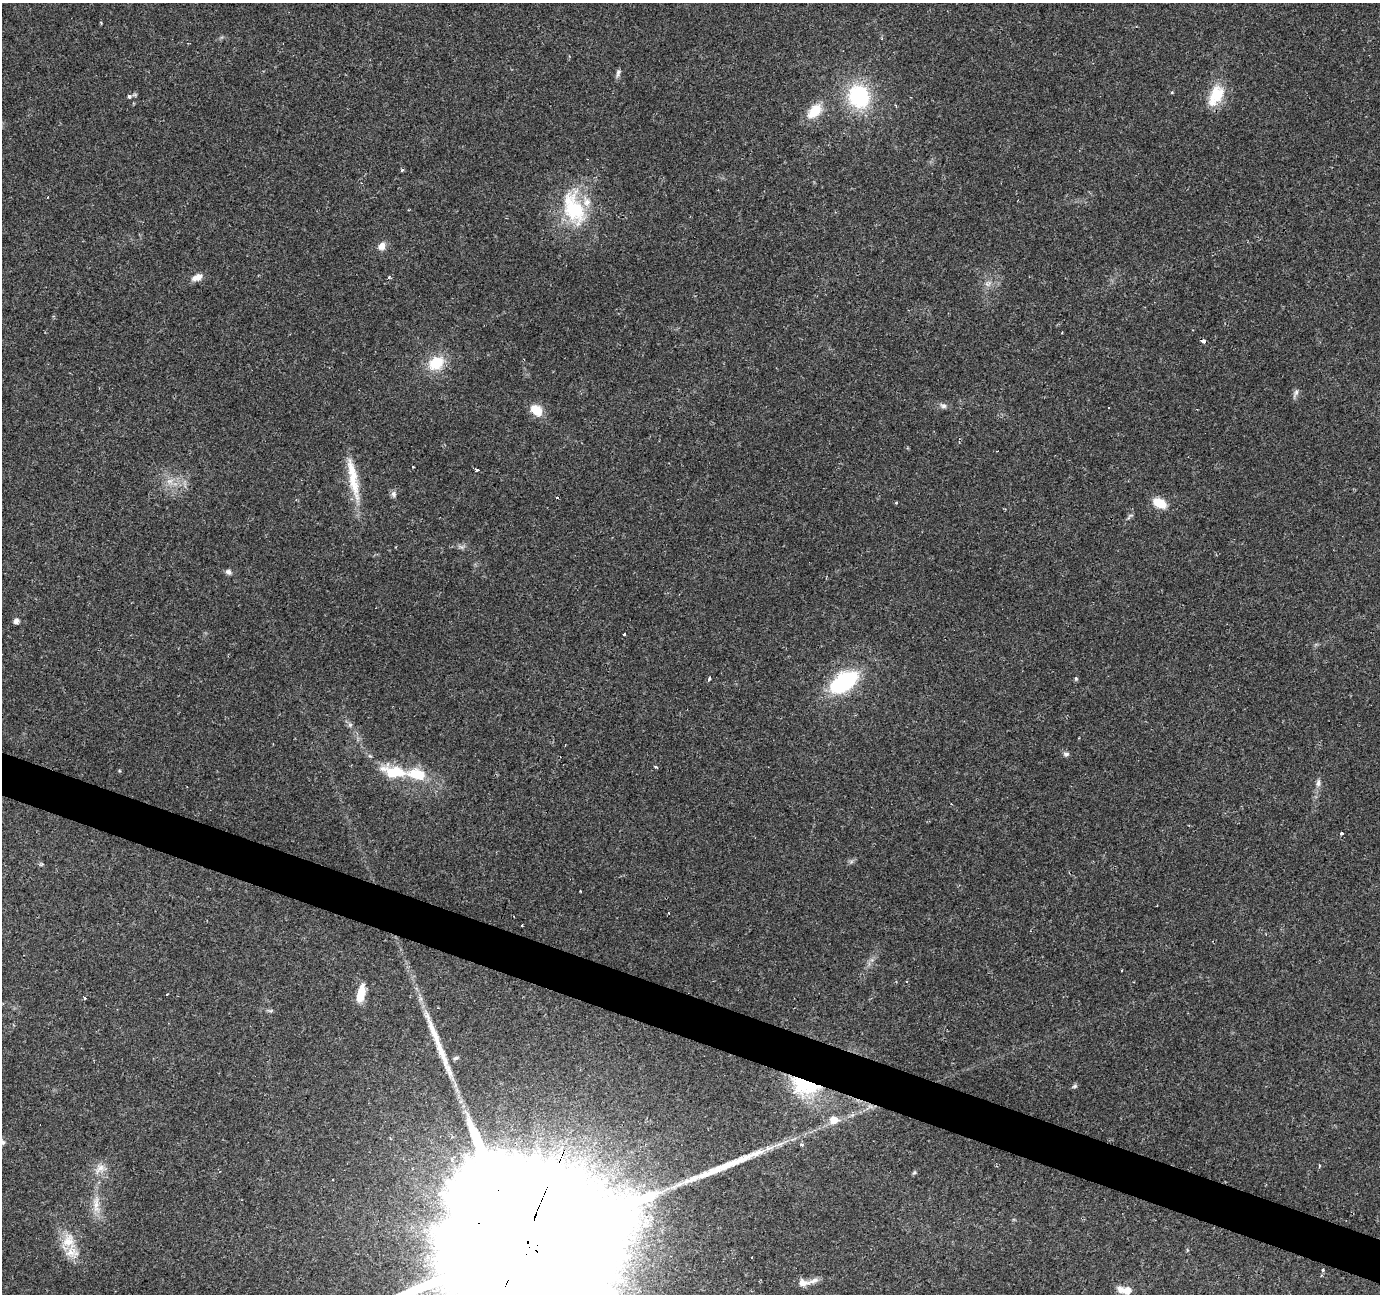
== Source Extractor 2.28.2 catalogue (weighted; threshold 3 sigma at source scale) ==
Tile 6 of 4 x 4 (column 2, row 2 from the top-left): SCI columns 1379-2756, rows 2795-4086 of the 5516 x 5652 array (HDU 1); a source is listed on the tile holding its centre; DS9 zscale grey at full resolution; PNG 1382 x 1296 px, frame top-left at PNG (2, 3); no overlay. Shown black and unused: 3% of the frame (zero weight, under 2 of 3 exposures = <1% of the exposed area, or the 3 px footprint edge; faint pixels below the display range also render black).
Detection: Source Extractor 2.28.2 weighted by HDU 2 'WHT'; one run over the whole footprint, this tile lists its part. Background 0.0606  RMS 0.0045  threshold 0.0203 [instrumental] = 3 sigma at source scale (4.5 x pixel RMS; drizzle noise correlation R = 1.50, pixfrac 1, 0.0396/0.0396 arcsec/px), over >= 5 px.
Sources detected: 74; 1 inside a brighter object's white glare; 6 cosmic-ray / hot-pixel residue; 2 long thin detections or spike segments (spike, bleed or trail) — not listed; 5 inside a brighter listed object's ellipse — not listed separately; the other 60 listed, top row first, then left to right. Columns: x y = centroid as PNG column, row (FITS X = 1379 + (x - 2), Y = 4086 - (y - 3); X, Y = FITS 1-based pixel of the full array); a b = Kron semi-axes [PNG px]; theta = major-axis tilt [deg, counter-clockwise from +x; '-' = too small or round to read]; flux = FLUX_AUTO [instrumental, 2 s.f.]
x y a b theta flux
618 73 11 5 80 1.4
1172 92 5 3 - 0.45
1216 95 27 15 63 14
129 96 6 5 - 1.2
859 96 21 18 -59 42
814 111 22 13 46 10
402 170 5 4 - 0.62
47 197 3 2 - 0.53
574 209 50 27 -69 34
382 246 9 8 - 3.5
197 277 13 8 25 3.6
988 284 10 7 21 2
1203 341 4 4 - 1.9
436 363 19 15 33 14
1296 393 15 5 69 1.5
943 405 9 6 -32 1.5
1109 408 3 3 - 1.8
536 410 14 10 -41 8.2
413 467 3 3 - 1
476 470 3 3 - 5.2
353 479 63 10 -79 15
170 481 10 7 14 2.9
394 494 9 7 -86 1.4
557 498 3 3 - 1.3
1160 503 18 11 -24 6.9
1130 516 11 5 42 1
228 572 9 6 -30 1.4
16 621 5 5 - 2.2
624 634 3 3 - 2.3
709 679 4 3 - 2.3
1076 679 5 5 - 0.66
844 682 22 13 34 57
350 725 6 6 - 1
1066 754 8 6 -16 1.3
370 756 6 4 -18 0.63
656 767 5 4 - 0.57
394 772 35 15 -12 17
1318 783 11 7 89 1.9
1342 833 3 3 - 1.1
41 864 6 4 19 0.55
580 891 3 2 - 0.34
668 913 3 3 - 0.37
167 994 3 3 - 0.46
361 994 20 8 78 8.3
85 998 3 3 - 1.4
270 1011 6 4 17 0.75
456 1058 8 4 25 0.91
804 1086 40 23 -20 32
1075 1086 8 5 27 0.85
834 1120 12 10 -4 5
2 1142 7 7 - 1.3
1319 1166 4 2 - 0.58
100 1168 16 13 42 4.8
914 1173 6 4 61 0.64
96 1204 25 8 86 6
69 1241 21 18 80 10
518 1253 80 38 65 65000
1323 1270 3 3 - 0.8
803 1283 15 9 1 3.6
1127 1290 9 8 - 4.1
Overlapping masked pixels (flux is a lower limit): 2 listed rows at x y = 804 1086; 518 1253
Isophote crosses this tile's border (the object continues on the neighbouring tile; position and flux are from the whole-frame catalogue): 2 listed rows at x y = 2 1142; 518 1253